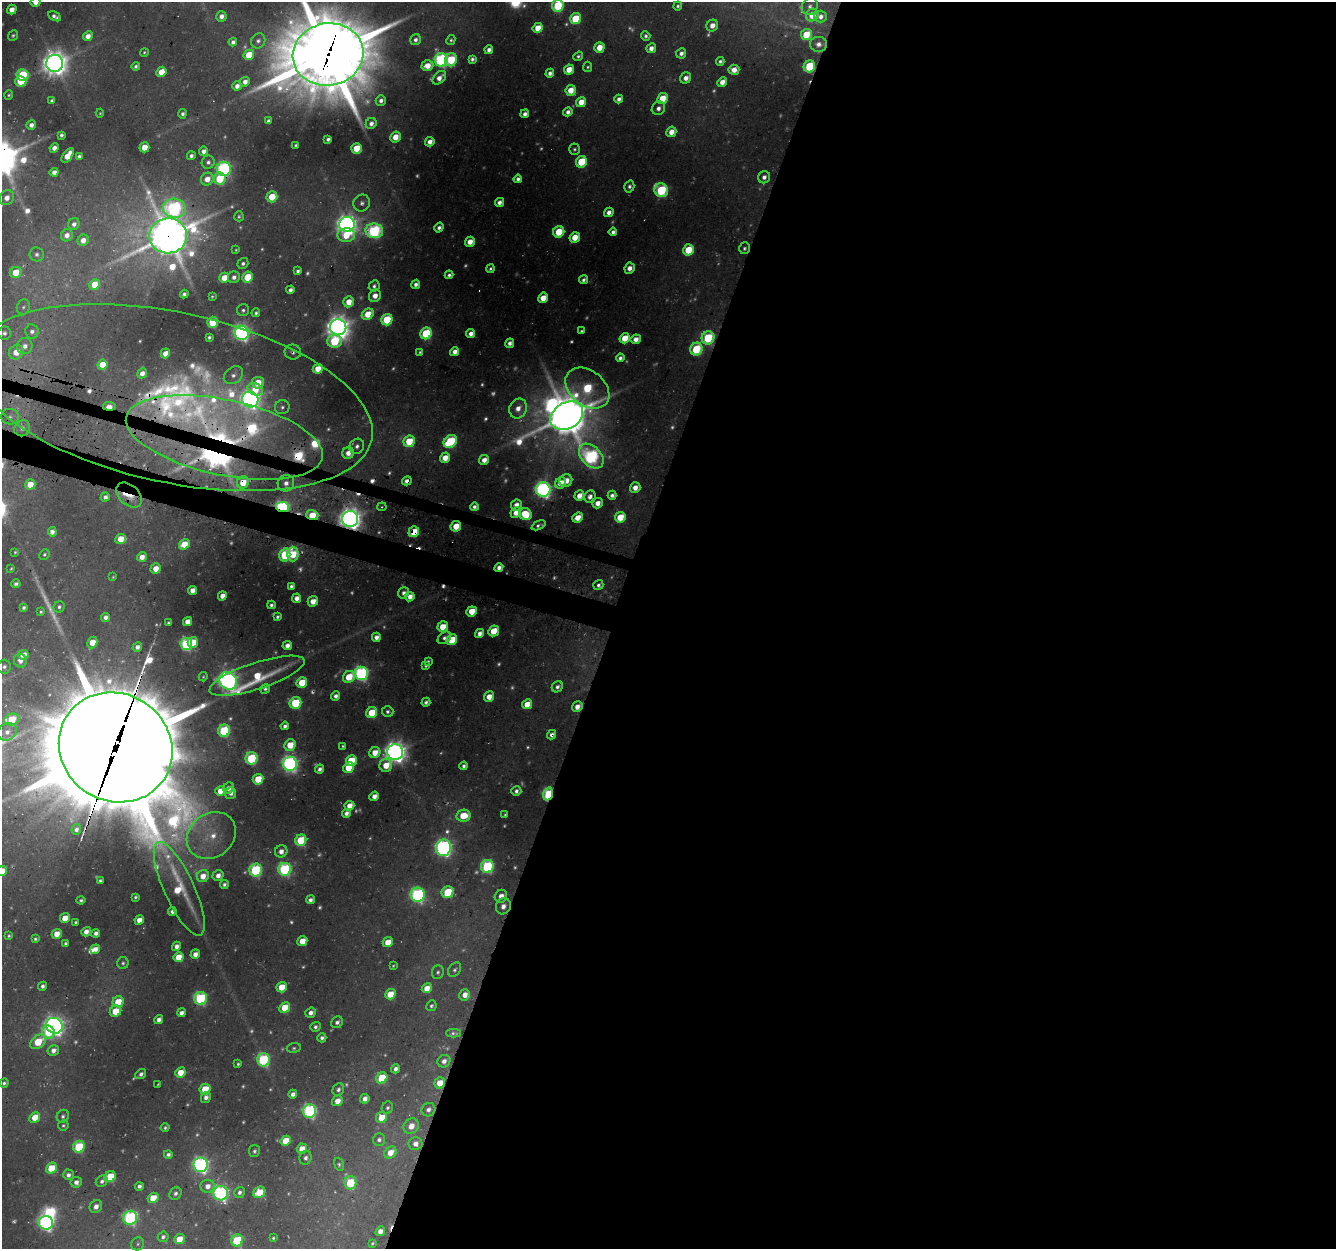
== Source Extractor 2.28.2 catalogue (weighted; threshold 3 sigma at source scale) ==
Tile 12 of 4 x 4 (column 4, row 3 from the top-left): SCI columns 4035-5368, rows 1574-2820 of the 5393 x 5592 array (HDU 1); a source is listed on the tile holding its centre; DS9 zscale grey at full resolution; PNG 1338 x 1251 px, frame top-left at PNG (2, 2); each listed source drawn as its Kron ellipse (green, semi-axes under 4 px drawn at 4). Shown black and unused: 56% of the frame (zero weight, under 3 of 4 exposures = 4% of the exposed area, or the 3 px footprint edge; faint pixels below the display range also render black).
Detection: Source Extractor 2.28.2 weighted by HDU 2 'WHT'; one run over the whole footprint, this tile lists its part. Background 0.023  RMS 0.0041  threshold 0.0183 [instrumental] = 3 sigma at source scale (4.5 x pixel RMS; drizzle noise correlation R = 1.50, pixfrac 1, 0.0396/0.0396 arcsec/px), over >= 5 px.
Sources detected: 555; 116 too faint to see at this stretch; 2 inside a brighter object's white glare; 9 cosmic-ray / hot-pixel residue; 2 long thin detections or spike segments (spike, bleed or trail) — neither listed nor drawn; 7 inside a brighter listed object's ellipse — not listed separately; the other 419 listed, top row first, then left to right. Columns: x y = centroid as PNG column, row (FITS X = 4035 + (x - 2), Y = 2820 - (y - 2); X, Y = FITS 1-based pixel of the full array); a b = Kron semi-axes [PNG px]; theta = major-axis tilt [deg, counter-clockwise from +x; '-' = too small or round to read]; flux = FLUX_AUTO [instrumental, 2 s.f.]
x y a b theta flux
35 2 5 5 - 5.5
558 6 6 5 - 41
678 6 4 4 - 1.2
810 6 9 7 59 2.1
12 10 5 4 - 5.9
812 15 6 6 - 11
54 16 7 4 -28 2.4
221 16 5 5 - 3.4
820 17 6 6 - 3.3
575 19 6 5 - 23
712 25 6 5 - 4.4
538 28 5 5 - 10
806 34 6 5 - 17
13 35 6 4 49 1.2
88 36 5 4 - 5.1
646 36 5 4 - 1.5
415 40 6 5 - 2.3
451 40 5 4 - 0.93
258 41 8 7 - 2.1
233 42 4 4 - 2.2
818 44 8 7 - 3.6
599 47 5 5 - 9.6
651 48 5 4 - 3.9
489 50 4 4 - 2.7
144 52 4 4 - 0.68
681 53 5 5 - 2.9
328 54 35 31 10 5900
249 55 5 5 - 16
578 56 5 4 - 1.2
472 59 4 4 - 1.7
441 60 7 6 - 110
451 60 7 6 - 29
720 61 4 3 - 1.5
55 63 8 8 - 710
427 65 6 5 - 7.6
136 66 4 4 - 1.4
809 66 6 5 - 38
588 67 5 4 - 0.93
569 70 5 4 - 9.4
734 70 5 5 - 5.5
161 72 5 5 - 11
550 73 4 4 - 2.5
23 75 6 5 - 41
439 78 8 5 44 5.3
686 78 6 5 - 3.6
21 81 5 5 - 20
245 82 5 4 - 3.9
722 82 5 4 - 5.4
237 86 5 4 - 3.6
571 90 5 5 - 10
9 95 4 4 - 0.79
619 99 4 4 - 2.8
662 99 6 5 - 14
381 100 5 5 - 2.5
52 101 4 4 - 1.7
581 102 5 5 - 9.5
658 108 7 6 - 2.7
568 112 5 4 - 2.8
100 113 4 4 - 0.64
183 114 4 4 - 1.7
525 114 4 4 - 2.8
268 121 4 4 - 1.8
371 123 6 5 - 3.3
31 125 5 4 - 3.3
671 132 5 5 - 6.2
61 135 4 4 - 1.7
395 137 6 5 - 7.7
328 139 4 4 - 1.8
430 142 5 4 - 4.5
296 145 3 3 - 0.73
144 147 5 5 - 11
54 148 5 4 - 3.5
356 148 5 5 - 15
574 149 6 5 - 1.2
203 151 4 4 - 3
68 156 8 4 56 10
79 156 4 4 - 1.6
191 156 4 4 - 1.9
208 162 6 6 - 1.8
581 162 6 5 - 29
224 169 7 7 - 110
54 172 4 4 - 3.6
764 177 6 6 - 3.1
207 179 7 6 - 6.2
220 179 6 6 - 28
518 179 4 4 - 1.8
629 186 6 5 - 1.8
661 190 7 6 - 59
272 197 5 5 - 15
7 198 8 7 - 5.6
499 202 5 4 - 3
362 203 8 8 - 2.3
174 208 11 9 -10 100
609 212 5 4 - 3.6
239 216 5 4 - 0.92
74 224 6 5 - 2.5
347 224 8 7 - 400
439 228 5 4 - 2.3
374 231 9 7 -8 87
559 232 6 5 - 22
613 232 4 4 - 2.1
67 235 6 6 - 4.5
346 235 9 7 5 14
168 236 19 17 8 2100
575 237 5 5 - 11
83 240 6 5 - 5.3
470 242 5 4 - 6.8
744 248 6 5 - 1.3
236 250 4 4 - 0.62
688 250 6 5 - 22
37 254 7 7 - 2.2
243 263 6 5 - 1.5
630 268 5 5 - 3.6
490 269 4 3 - 1.1
298 271 4 4 - 1.6
16 272 6 5 - 13
449 275 4 4 - 1.5
234 277 6 5 - 2.7
248 277 6 5 - 20
224 278 5 5 - 11
583 280 5 4 - 1.8
95 284 5 5 - 14
416 284 4 4 - 2.4
374 286 6 5 - 1.6
290 290 4 4 - 2.2
184 294 4 4 - 1.5
212 296 4 3 - 0.73
375 296 6 5 - 4.9
543 298 5 4 - 8.2
349 302 5 5 - 8.6
23 307 8 6 65 1.4
243 310 6 6 - 1.4
256 313 4 4 - 1.2
368 314 6 5 - 13
387 320 6 5 - 34
213 322 5 5 - 27
338 327 8 8 - 620
32 331 7 6 - 2.6
581 331 3 3 - 0.88
4 333 7 6 - 2
242 333 7 7 - 210
426 333 6 5 - 39
471 333 4 4 - 4
209 337 4 3 - 1.2
625 338 5 5 - 12
708 338 7 6 - 47
636 339 5 4 - 4.3
335 341 7 6 - 37
510 343 5 4 - 2.6
25 346 8 7 - 4
696 349 6 6 - 37
16 352 7 7 - 8.2
293 352 8 7 - 1.7
420 352 3 3 - 0.77
455 352 4 4 - 4.3
165 353 5 4 - 5.4
620 358 4 4 - 1.9
102 365 5 5 - 13
318 369 5 5 - 11
142 373 5 4 - 3
233 375 10 8 38 2.7
258 383 6 5 - 11
587 388 24 17 -39 47
255 389 8 6 -25 11
172 397 204 85 -12 310
250 399 8 8 - 320
109 406 6 4 -7 8.2
282 407 7 7 - 1.7
518 408 10 8 67 6.2
567 416 17 13 31 2100
10 417 9 7 0 2.2
22 428 8 7 - 2.5
224 437 100 37 -12 260
409 441 6 5 - 21
450 441 7 5 43 52
357 446 8 7 - 2.4
348 453 6 5 - 5.4
591 456 14 9 -46 120
445 458 5 4 - 8.2
484 460 5 4 - 5.2
407 481 5 4 - 3.7
566 481 7 6 - 6.8
243 482 6 6 - 10
286 483 8 8 - 4.3
560 483 6 5 - 9.3
30 484 5 5 - 12
635 488 5 5 - 4.7
543 490 7 7 - 220
129 495 15 10 -43 8.5
612 495 4 4 - 2.1
579 496 5 4 - 6.4
105 497 4 4 - 2.2
590 497 6 5 - 3.2
598 503 5 5 - 4.5
516 505 6 5 - 4.8
282 507 6 5 - 110
382 507 5 4 - 0.51
474 507 4 4 - 2
516 513 5 5 - 5.8
525 514 6 6 - 25
312 515 6 5 - 16
578 517 5 4 - 8.5
620 517 5 5 - 17
350 519 8 8 - 580
539 525 7 4 25 1.6
456 526 5 5 - 9.1
52 532 5 4 - 3.2
414 532 5 5 - 19
121 539 5 5 - 11
184 544 5 5 - 13
15 552 3 3 - 0.6
44 554 5 5 - 0.9
293 554 7 5 88 21
285 555 6 5 - 40
142 557 5 5 - 4.4
499 567 4 4 - 3.1
11 568 3 2 - 0.58
156 569 5 5 - 6.2
113 577 3 3 - 0.51
16 584 4 4 - 1.5
598 585 5 5 - 1.7
291 586 4 4 - 1.4
192 590 4 4 - 5.1
404 593 6 5 - 2
222 596 5 4 - 5
410 597 5 4 - 4.8
297 598 5 4 - 3.8
313 601 5 5 - 6.4
271 605 4 4 - 1.5
59 607 6 5 - 1.5
24 608 4 4 - 1.5
472 611 5 5 - 14
41 612 4 3 - 0.91
106 617 4 4 - 2.9
277 617 4 3 - 1.2
187 622 5 4 - 6.2
168 623 4 3 - 0.84
443 627 5 5 - 10
494 631 5 5 - 15
479 633 4 4 - 3.5
376 637 4 4 - 3.2
444 638 7 5 40 1.9
452 640 5 5 - 22
193 642 5 5 - 12
92 643 6 4 60 10
186 644 6 6 - 74
287 646 4 4 - 4.2
137 647 5 4 - 2.9
23 655 5 5 - 9.7
20 661 7 6 - 3
428 661 4 3 - 0.87
426 666 4 3 - 0.98
4 667 7 6 - 1.7
361 673 7 6 - 130
257 676 50 13 18 29
203 677 4 3 - 0.6
349 677 6 5 - 16
228 681 9 8 - 340
302 683 5 5 - 21
557 687 6 5 - 2.3
265 689 5 4 - 1.2
336 696 4 4 - 2.8
489 697 5 5 - 5.8
426 702 4 3 - 1.5
295 703 6 5 - 42
527 704 5 4 - 9.5
577 707 5 5 - 4.3
388 712 5 5 - 1.6
372 713 6 5 - 24
12 720 7 6 - 23
285 726 4 4 - 2
224 731 6 6 - 54
7 732 10 8 30 3.5
552 735 5 4 - 2.2
290 745 6 5 - 14
343 746 3 3 - 0.74
116 747 58 53 -33 18000
395 752 8 8 - 510
375 753 6 5 - 8.1
251 758 6 6 - 51
351 760 5 5 - 25
290 764 7 7 - 190
386 765 6 6 - 12
464 766 4 4 - 1.7
348 768 6 5 - 15
320 769 5 4 - 1.9
258 779 5 5 - 18
229 788 6 5 - 3.6
221 791 5 5 - 9.4
516 791 5 5 - 1.9
231 793 5 5 - 2.9
548 794 6 4 70 63
374 796 5 4 - 4.1
349 806 5 4 - 6.7
346 813 5 4 - 2.6
505 815 3 3 - 0.76
463 816 7 6 - 15
76 829 5 4 - 2.2
211 835 26 22 38 17
301 840 6 5 - 25
444 848 8 7 - 240
281 851 6 6 - 3.9
487 866 6 6 - 73
285 869 6 6 - 88
256 870 6 6 - 64
2 871 5 5 - 11
203 876 6 6 - 7.2
218 876 6 5 - 4.2
100 881 4 3 - 0.89
224 884 4 4 - 1.6
179 889 51 15 -65 31
448 892 6 5 - 32
418 895 7 7 - 120
501 896 6 6 - 4.8
135 897 4 3 - 0.83
81 900 4 4 - 1
310 900 4 4 - 2.3
503 906 8 7 - 3.4
172 911 4 4 - 2.1
65 918 5 4 - 9.1
139 920 5 4 - 5.6
76 922 3 3 - 0.86
86 932 5 4 - 3.8
96 933 4 4 - 2.6
57 934 5 4 - 7.7
9 936 3 3 - 0.79
35 939 4 3 - 1
302 941 5 4 - 9.5
388 942 5 4 - 11
66 943 4 4 - 1.2
176 946 5 4 - 2.6
95 949 5 4 - 4.7
195 954 5 4 - 4
178 957 5 5 - 12
123 963 6 5 - 1.2
393 966 3 3 - 0.6
455 970 8 5 57 1.4
438 972 7 6 - 1.2
42 986 4 4 - 1.9
282 987 5 5 - 13
427 988 5 4 - 7.7
390 994 5 5 - 15
465 995 6 5 - 4.4
200 998 6 6 - 74
118 1002 6 5 - 14
431 1006 5 5 - 1.1
285 1008 5 5 - 16
116 1011 6 5 - 14
181 1013 4 4 - 3
311 1013 5 5 - 3.2
159 1020 5 4 - 2.8
337 1022 6 5 - 2.3
54 1026 8 7 - 340
315 1027 5 5 - 1.6
49 1032 7 6 - 23
454 1033 7 4 0 1.2
322 1038 4 4 - 1.8
38 1042 9 6 39 21
294 1048 7 5 7 1.1
53 1050 6 5 - 3.5
263 1060 6 6 - 68
444 1061 7 6 - 3.6
238 1064 4 3 - 0.92
396 1069 5 4 - 2.5
180 1072 5 5 - 10
141 1074 6 4 36 1.9
382 1078 6 5 - 29
4 1083 4 4 - 1.3
440 1083 6 5 - 11
158 1084 3 2 - 0.45
205 1089 5 5 - 15
338 1090 6 5 - 1.7
293 1094 4 4 - 2.9
206 1097 6 4 60 2.8
365 1099 5 4 - 3.6
337 1101 6 5 - 5.1
387 1108 6 5 - 1.2
428 1110 7 6 - 2.7
310 1111 6 6 - 120
63 1116 6 5 - 1.3
35 1117 6 5 - 10
381 1117 5 5 - 12
63 1125 5 4 - 0.97
411 1126 8 7 - 6.5
165 1128 4 4 - 0.92
379 1140 6 6 - 1.9
285 1141 5 5 - 15
415 1144 7 6 - 3.6
79 1147 6 5 - 41
302 1149 5 5 - 8.1
254 1151 6 5 - 1.3
390 1152 7 5 44 7.7
168 1154 4 4 - 1.9
306 1158 7 6 - 2
339 1164 7 4 -72 0.98
201 1165 7 7 - 190
51 1168 6 5 - 16
68 1175 5 5 - 2.6
110 1177 6 5 - 23
102 1181 6 5 - 1.9
76 1182 6 5 - 2.8
350 1183 7 6 - 35
139 1186 4 4 - 2
208 1186 7 6 - 4.4
240 1192 6 5 - 2
259 1192 6 5 - 17
175 1193 7 5 54 1.7
221 1193 7 7 - 150
153 1198 5 5 - 12
96 1207 7 5 50 3.6
130 1218 7 6 - 97
46 1223 7 7 - 160
380 1231 5 4 - 4.2
163 1237 5 5 - 1.6
273 1238 3 3 - 0.68
179 1239 5 5 - 10
237 1240 6 5 - 41
372 1243 4 3 - 0.73
138 1244 7 6 - 1
Overlapping masked pixels (flux is a lower limit): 30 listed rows (the first 20) at x y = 818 44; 328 54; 809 66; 224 169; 220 179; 168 236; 744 248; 708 338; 293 352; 172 397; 109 406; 224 437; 407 481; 243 482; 129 495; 282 507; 312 515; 350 519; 456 526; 414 532
Isophote crosses this tile's border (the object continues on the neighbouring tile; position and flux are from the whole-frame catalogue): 5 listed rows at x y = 35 2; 558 6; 328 54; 172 397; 2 871